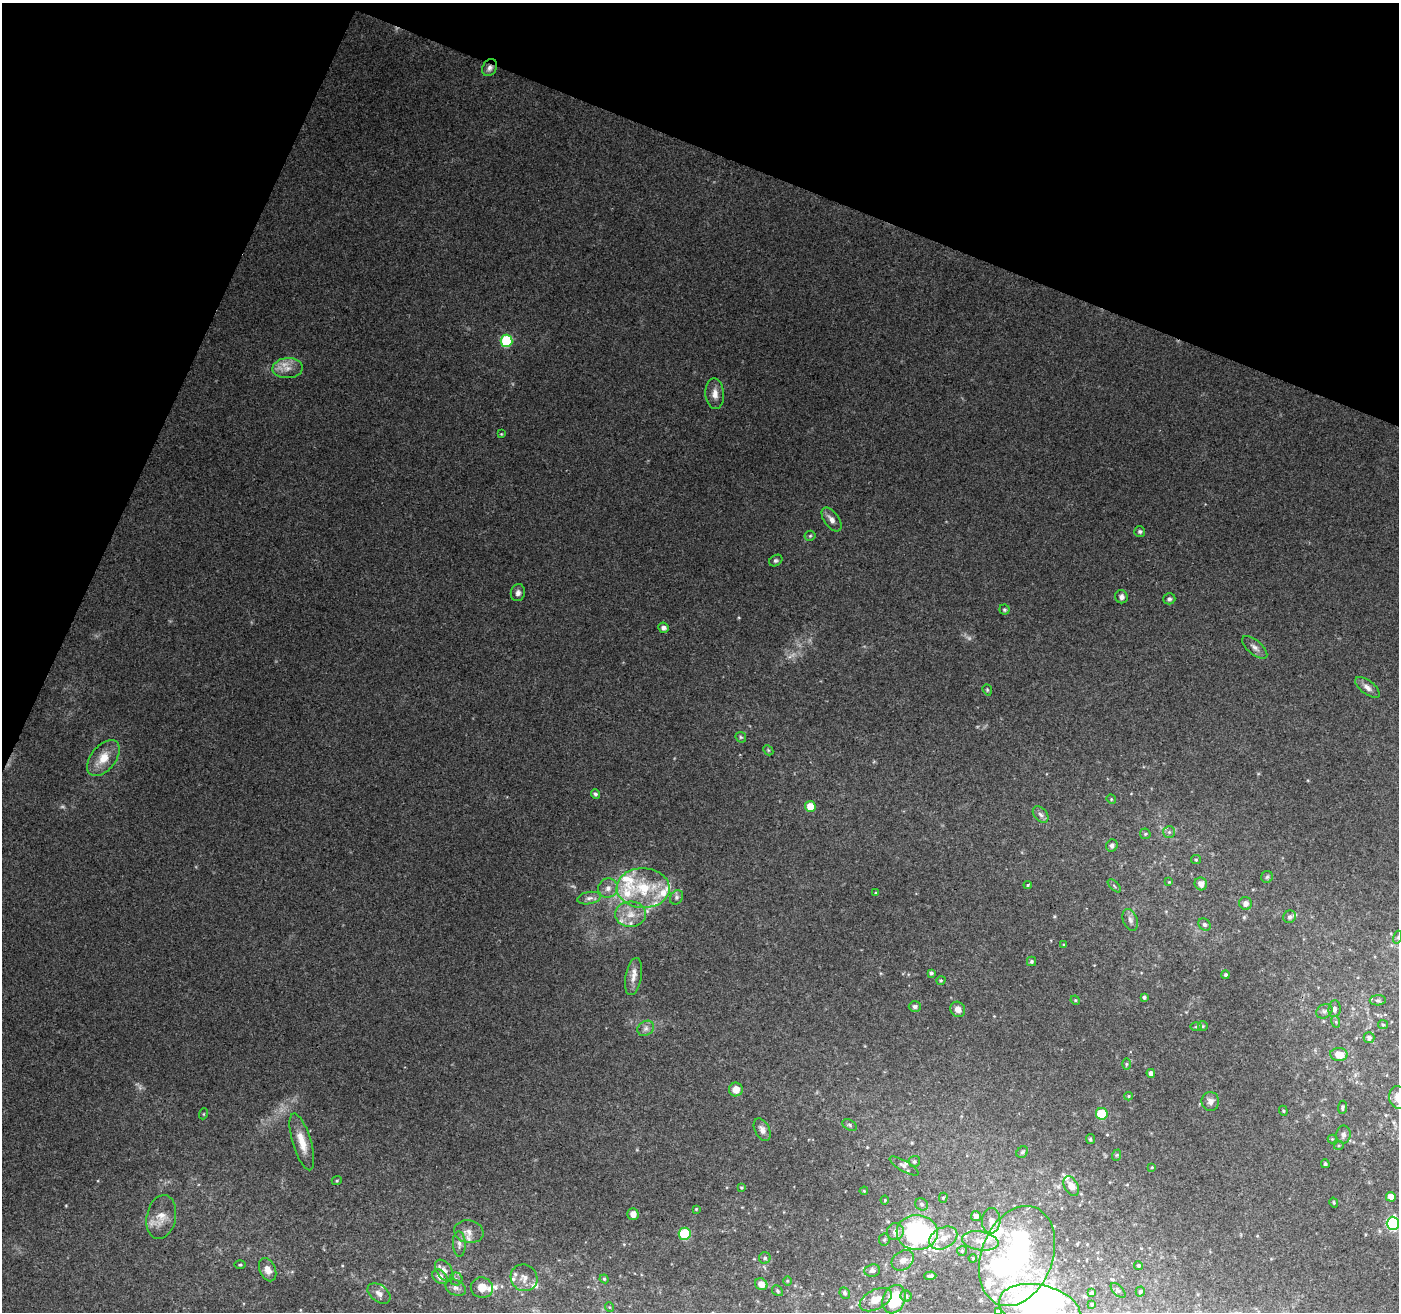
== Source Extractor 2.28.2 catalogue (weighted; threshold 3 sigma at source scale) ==
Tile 2 of 4 x 4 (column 2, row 1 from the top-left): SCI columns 1408-2804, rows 4206-5515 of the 5599 x 5725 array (HDU 1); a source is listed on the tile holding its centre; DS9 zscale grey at full resolution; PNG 1401 x 1314 px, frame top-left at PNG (2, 3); each listed source drawn as its Kron ellipse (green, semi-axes under 4 px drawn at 4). Shown black and unused: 20% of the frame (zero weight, under 3 of 4 exposures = <1% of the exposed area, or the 3 px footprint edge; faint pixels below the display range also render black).
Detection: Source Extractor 2.28.2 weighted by HDU 2 'WHT'; one run over the whole footprint, this tile lists its part. Background 0.28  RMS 0.0087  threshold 0.0391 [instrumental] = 3 sigma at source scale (4.5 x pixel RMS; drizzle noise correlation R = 1.50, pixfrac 1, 0.0396/0.0396 arcsec/px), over >= 5 px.
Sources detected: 172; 3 too faint to see at this stretch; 4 inside a brighter object's white glare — neither listed nor drawn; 23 inside a brighter listed object's ellipse — not listed separately; the other 142 listed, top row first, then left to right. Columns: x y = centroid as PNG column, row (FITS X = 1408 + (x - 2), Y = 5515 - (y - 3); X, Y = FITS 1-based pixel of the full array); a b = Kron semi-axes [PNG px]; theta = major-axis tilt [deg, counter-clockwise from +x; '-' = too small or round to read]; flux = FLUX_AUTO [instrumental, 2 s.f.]
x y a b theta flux
490 68 9 7 58 3.8
507 341 6 6 - 69
287 368 15 10 4 9.2
715 394 15 9 -86 7
501 434 4 3 - 0.71
832 520 13 7 -54 5.4
1140 531 5 5 - 1.8
810 536 5 5 - 1.1
776 560 7 5 30 1.7
518 593 8 7 - 3.2
1121 597 6 6 - 3.7
1169 599 6 5 - 2.1
1004 610 5 5 - 1.4
664 628 5 5 - 3.3
1255 647 15 7 -40 4.2
1367 687 14 6 -37 5
987 690 6 4 -71 1.1
741 737 6 5 - 1.3
768 750 6 4 -47 1.2
103 758 21 12 51 16
595 794 5 4 - 2
1111 799 5 4 - 0.88
810 806 5 5 - 17
1041 815 9 6 -49 3.1
1169 832 6 6 - 2.1
1145 834 5 5 - 1.3
1112 845 6 5 - 3.1
1196 860 5 4 - 1.1
1267 877 6 6 - 1.5
1169 882 4 4 - 0.88
1201 884 6 6 - 6.1
1028 885 4 4 - 0.81
1114 886 8 3 -46 1.2
608 888 10 9 - 5.9
643 888 26 20 -2 44
876 893 4 4 - 1.1
676 897 8 6 55 2.1
589 898 12 6 10 4
1246 903 6 6 - 4.1
631 914 15 12 3 13
1290 917 6 6 - 2.5
1130 920 11 7 -69 3.6
1204 924 7 5 -45 2.1
1398 937 7 4 72 1.4
1064 945 4 3 - 0.78
1031 961 5 4 - 1.5
931 973 4 3 - 1.9
1226 975 4 4 - 1.8
633 977 19 8 80 7.3
941 980 5 3 - 0.87
1144 997 3 3 - 1.9
1075 1000 5 4 - 0.92
1378 1000 8 5 3 1.8
915 1007 6 5 - 2.4
958 1009 8 7 - 5.3
1334 1009 8 6 83 3
1324 1011 8 6 32 2.8
1336 1022 6 4 -72 1
1383 1025 5 4 - 1.1
1203 1026 5 4 - 1.2
1196 1027 6 4 0 1.1
646 1028 9 7 33 3.4
1369 1038 5 5 - 3.3
1339 1054 9 6 -4 11
1126 1064 5 3 - 0.93
1151 1073 4 4 - 3.4
736 1089 7 6 - 8.3
1128 1096 4 4 - 1
1398 1097 11 9 -81 9.3
1210 1101 9 8 - 4.5
1342 1107 7 4 85 1.6
1283 1111 5 4 - 1.1
203 1114 5 3 - 0.82
1102 1114 6 6 - 35
850 1125 8 5 -28 1.7
762 1130 12 7 -63 4.5
1343 1135 9 7 88 3
1090 1139 5 4 - 1.1
1332 1139 4 4 - 0.9
302 1142 29 9 -73 14
1339 1145 5 3 - 0.87
1022 1152 6 5 - 1.4
1117 1155 6 3 71 1
914 1162 5 5 - 1.8
1325 1164 4 4 - 1.4
904 1166 16 5 -29 3.4
1152 1167 4 3 - 0.82
337 1180 5 3 - 0.86
1071 1186 11 6 -61 6.6
741 1188 4 3 - 0.88
864 1191 4 3 - 0.82
1391 1197 5 5 - 7.7
943 1198 5 4 - 1.2
885 1200 4 4 - 0.9
1334 1203 5 3 - 0.86
921 1204 6 6 - 2
696 1209 3 3 - 0.69
633 1214 6 5 - 5.6
976 1216 5 5 - 4.8
161 1217 22 14 78 12
991 1221 13 9 87 6.7
1393 1223 7 6 - 110
469 1232 15 11 -11 7.1
895 1232 8 8 - 5.6
917 1232 20 17 -1 140
685 1234 6 6 - 44
943 1238 15 10 27 11
884 1240 6 5 - 1.5
980 1241 18 9 -9 11
459 1244 13 6 -87 3.8
962 1251 5 5 - 1.3
1017 1256 52 35 69 140
765 1258 6 6 - 1.9
973 1258 4 3 - 0.97
903 1260 12 9 36 5.2
240 1265 6 3 1 0.98
1138 1265 4 4 - 1.6
268 1270 12 8 -66 8.2
444 1271 12 7 -56 5.1
872 1271 8 6 7 2.4
930 1276 6 3 3 2
440 1277 8 6 -41 6.8
524 1278 14 13 - 8
456 1279 6 6 - 2.2
604 1279 4 4 - 1
787 1281 5 3 - 0.84
761 1284 6 5 - 6.8
456 1288 10 7 -26 3.7
482 1288 11 10 - 10
1118 1290 9 5 -46 1.6
777 1291 6 5 - 1.4
1140 1291 5 4 - 1.4
379 1293 13 8 -37 5.2
845 1293 6 5 - 1.6
1091 1293 4 3 - 1.2
906 1296 6 5 - 1.6
894 1299 15 11 66 37
876 1300 17 9 28 8.2
1092 1304 3 3 - 1
609 1307 5 3 - 0.7
1040 1308 41 23 -12 210
998 1312 4 3 - 2
Overlapping masked pixels (flux is a lower limit): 1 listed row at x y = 490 68
Isophote crosses this tile's border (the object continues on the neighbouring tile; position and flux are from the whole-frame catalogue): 4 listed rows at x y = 1398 1097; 1393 1223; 1040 1308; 998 1312